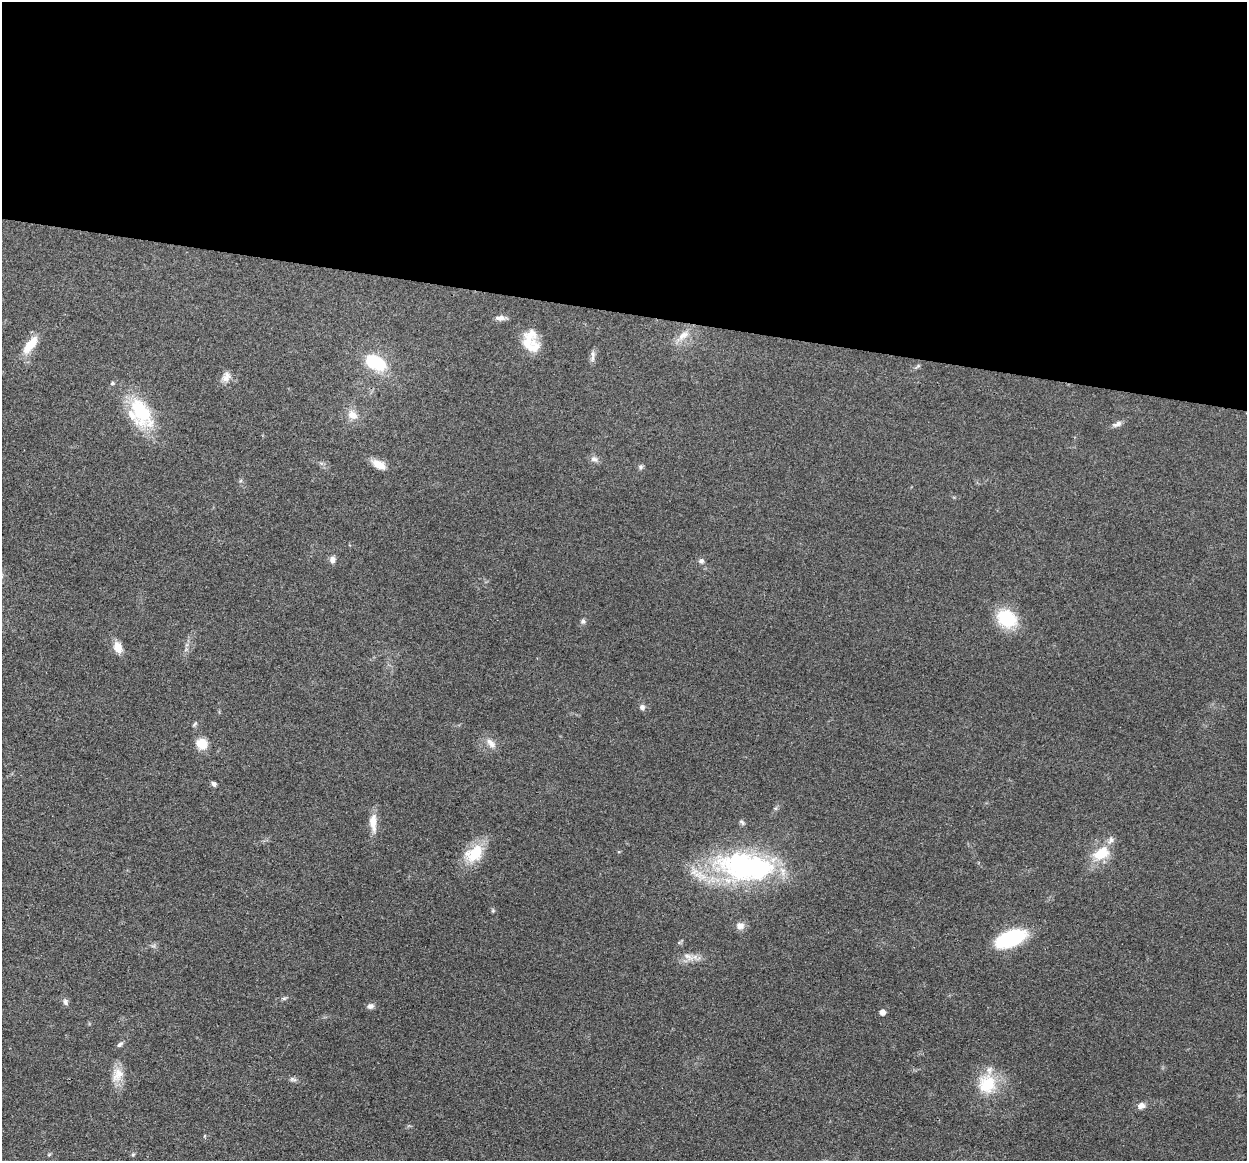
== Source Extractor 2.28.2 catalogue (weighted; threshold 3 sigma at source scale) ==
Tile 3 of 4 x 4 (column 3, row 1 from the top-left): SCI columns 2498-3742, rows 3606-4764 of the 4993 x 5012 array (HDU 1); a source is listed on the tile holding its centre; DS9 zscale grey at full resolution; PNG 1249 x 1163 px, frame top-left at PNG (2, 2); no overlay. Shown black and unused: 27% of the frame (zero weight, under 3 of 4 exposures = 1% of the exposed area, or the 3 px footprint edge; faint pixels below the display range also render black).
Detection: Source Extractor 2.28.2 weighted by HDU 2 'WHT'; one run over the whole footprint, this tile lists its part. Background 0.103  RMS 0.0077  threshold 0.0345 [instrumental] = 3 sigma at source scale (4.5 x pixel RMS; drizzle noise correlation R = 1.50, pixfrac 1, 0.05/0.05 arcsec/px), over >= 5 px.
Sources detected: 46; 2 inside a brighter listed object's ellipse — not listed separately; the other 44 listed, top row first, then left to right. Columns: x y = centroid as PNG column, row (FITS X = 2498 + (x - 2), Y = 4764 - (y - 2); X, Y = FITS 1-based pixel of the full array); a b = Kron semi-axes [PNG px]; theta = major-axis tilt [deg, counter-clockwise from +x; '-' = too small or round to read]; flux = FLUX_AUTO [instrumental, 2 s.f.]
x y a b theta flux
500 318 12 6 3 3.7
683 335 19 9 38 8.3
529 337 27 15 60 15
30 345 24 9 52 15
593 354 9 7 -78 2.8
376 362 22 13 -28 38
918 366 7 4 34 1.2
226 377 14 10 62 5.3
112 383 5 4 - 1.1
141 411 41 21 -62 48
352 415 14 11 -41 7.8
1117 424 14 6 24 3.3
594 459 10 6 -2 2.9
379 464 19 9 -28 8.4
640 467 6 6 - 1.7
332 560 8 7 - 3.5
701 561 7 7 - 2.2
1007 618 21 17 -34 35
583 621 7 6 - 1.8
118 647 12 9 -74 8.9
642 707 7 7 - 2.4
202 744 12 10 -25 12
492 744 12 8 -31 4.9
214 784 7 5 -48 1.9
373 822 25 9 -87 9.4
742 822 9 5 -45 1.6
619 852 5 3 - 0.65
1101 853 24 15 30 20
474 854 27 19 37 23
746 867 67 31 -7 160
493 911 5 5 - 1.1
740 926 11 10 - 4.5
1011 938 26 13 21 74
689 957 17 8 -29 5.9
284 998 6 4 1 1.3
65 1002 9 7 -72 2.5
370 1006 8 7 - 2.8
882 1012 5 5 - 4.9
120 1044 9 5 35 2.1
117 1075 21 14 68 11
293 1079 11 6 -12 2.2
987 1084 25 23 71 29
1141 1106 10 8 13 3.9
133 1155 5 5 - 1.1